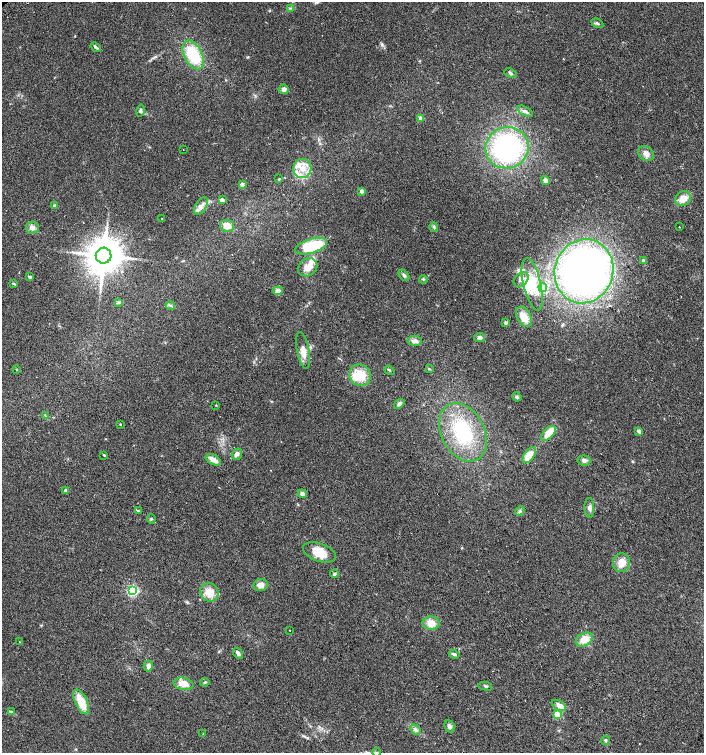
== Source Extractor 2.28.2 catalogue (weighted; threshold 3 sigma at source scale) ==
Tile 6 of 4 x 4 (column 2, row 2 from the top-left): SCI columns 1572-2975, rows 3036-4536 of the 6015 x 6062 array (HDU 1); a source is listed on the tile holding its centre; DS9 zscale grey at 2 x 2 block average (1 PNG px = mean of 2 x 2 image px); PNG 706 x 755 px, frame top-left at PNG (2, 2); each listed source drawn as its Kron ellipse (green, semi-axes under 4 px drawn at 4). Shown black and unused: <1% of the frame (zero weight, under 2 of 3 exposures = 2% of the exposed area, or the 3 px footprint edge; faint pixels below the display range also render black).
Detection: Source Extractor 2.28.2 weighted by HDU 2 'WHT'; one run over the whole footprint, this tile lists its part. Background 0.0686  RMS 0.0087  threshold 0.0392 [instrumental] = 3 sigma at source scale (4.5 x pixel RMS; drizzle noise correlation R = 1.50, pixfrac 1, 0.0396/0.0396 arcsec/px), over >= 5 px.
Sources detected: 111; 3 inside a brighter object's white glare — neither listed nor drawn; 1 coinciding with a brighter row at this scale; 13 inside a brighter listed object's ellipse — not listed separately; the other 94 listed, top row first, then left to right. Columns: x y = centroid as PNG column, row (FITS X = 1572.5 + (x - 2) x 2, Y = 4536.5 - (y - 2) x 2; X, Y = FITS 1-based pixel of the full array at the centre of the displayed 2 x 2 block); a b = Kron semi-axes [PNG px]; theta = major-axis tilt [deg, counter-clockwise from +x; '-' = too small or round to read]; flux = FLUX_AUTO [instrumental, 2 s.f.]
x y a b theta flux
290 8 3 2 - 1.8
597 23 6 3 -30 3.4
96 47 5 3 - 4.7
193 55 15 9 -62 87
510 73 6 3 -24 3.3
284 89 5 4 - 7.3
140 110 6 4 76 4.2
525 111 8 4 -28 6.6
421 119 3 2 - 20
507 148 21 20 - 330
183 150 2 2 - 3.1
646 153 8 6 -42 11
302 168 9 9 - 23
279 179 3 2 - 1.5
545 180 5 4 - 6.4
242 184 3 3 - 6.5
361 191 3 2 - 8.6
683 199 8 7 - 17
222 200 2 2 - 13
54 206 3 2 - 8.8
201 206 10 5 57 9.6
162 218 2 2 - 0.93
227 226 7 6 - 17
32 227 6 6 - 9.5
434 227 5 3 - 3
679 227 2 2 - 8.3
311 246 16 7 16 100
104 256 8 8 - 4500
644 261 4 3 - 3.2
308 267 10 8 36 21
584 271 32 29 71 800
404 275 6 3 -51 4
30 277 4 3 - 3.2
423 279 4 3 - 2.3
521 279 8 6 43 11
13 283 3 3 - 1.5
532 284 27 8 -77 53
543 287 4 3 - 3.6
278 291 5 4 - 8.1
118 302 3 2 - 2
170 306 4 2 - 2.5
524 317 11 6 -61 28
506 323 3 3 - 4.6
479 338 5 4 - 7
414 341 7 5 -6 9.4
303 350 19 6 -79 18
16 369 4 2 - 1.3
429 369 3 2 - 1.7
389 370 5 2 - 1.8
360 375 11 10 - 45
517 397 5 4 - 3.3
399 404 5 4 - 5.9
216 406 2 2 - 1.7
45 416 4 2 - 1.4
120 424 2 2 - 1.3
639 431 4 3 - 5.6
463 432 31 21 -62 130
548 433 9 5 44 29
237 454 6 5 - 6.7
104 455 3 2 - 2.1
529 455 9 5 53 24
213 460 8 4 -30 15
584 460 6 5 - 6.3
66 491 3 3 - 7.7
302 494 4 4 - 6
589 508 10 5 -88 6.9
138 511 4 3 - 1.9
520 511 5 3 - 3
151 519 5 2 - 1.7
319 552 17 9 -20 33
621 563 9 8 - 20
334 574 4 4 - 3.1
261 585 7 6 - 13
132 591 3 3 - 260
209 592 10 8 -56 22
431 623 8 6 -2 19
290 630 2 2 - 1.1
584 639 9 6 30 23
19 641 2 2 - 0.83
238 654 6 3 -55 6.1
454 654 5 3 - 4.5
148 666 5 4 - 7
205 682 4 3 - 2.1
183 684 10 6 -10 21
485 686 7 2 -12 2.1
81 702 13 6 -63 41
559 705 8 4 -32 13
11 711 4 2 - 2
558 715 3 3 - 53
450 726 6 5 - 6.8
415 730 6 4 -50 4.5
203 734 3 2 - 1.1
605 740 4 3 - 2.5
376 752 4 3 - 2.6
Isophote crosses this tile's border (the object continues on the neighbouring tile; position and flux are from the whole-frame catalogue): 1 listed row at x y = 376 752
Diffuse or blended objects may show on this block-average render without a row.